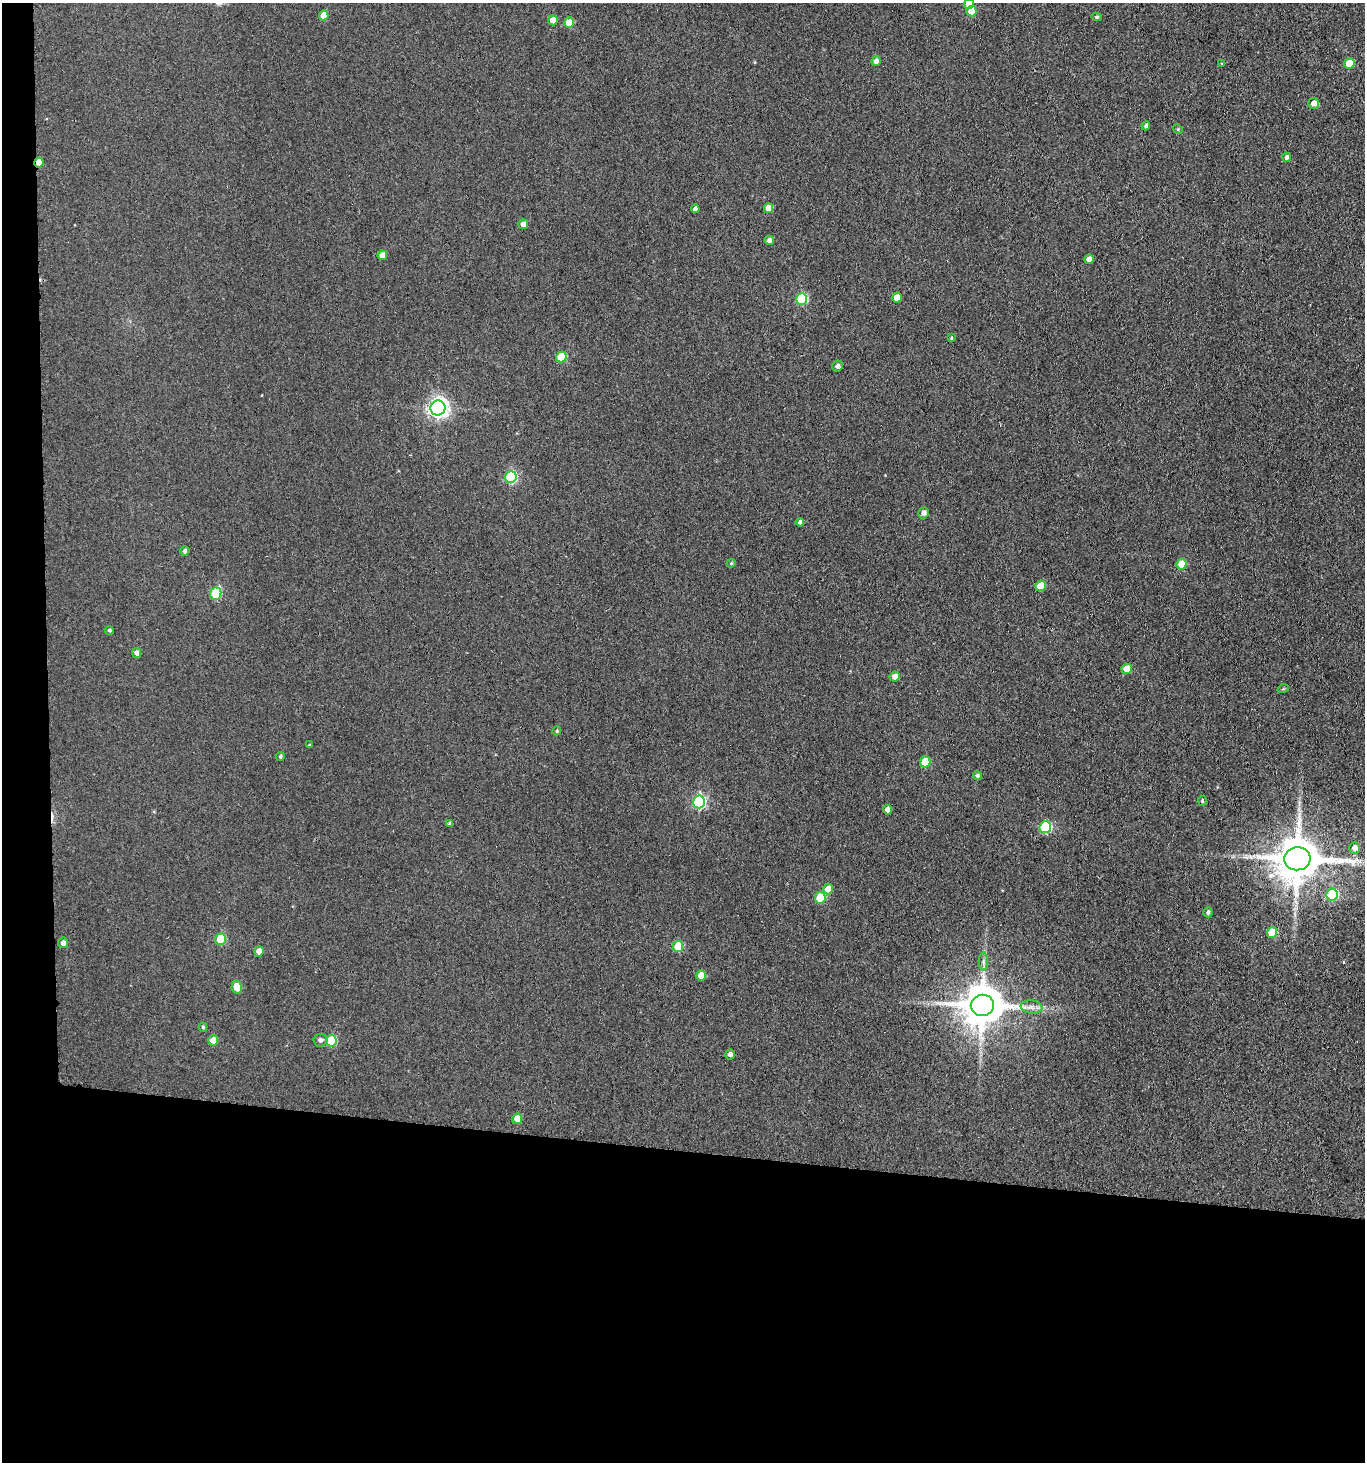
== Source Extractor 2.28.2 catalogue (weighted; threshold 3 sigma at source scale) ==
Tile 7 of 3 x 3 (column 1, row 3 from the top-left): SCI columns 220-1582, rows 6-1465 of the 4470 x 4389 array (HDU 1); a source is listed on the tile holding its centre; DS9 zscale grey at full resolution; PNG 1367 x 1464 px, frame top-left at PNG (2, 3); each listed source drawn as its Kron ellipse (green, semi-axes under 4 px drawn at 4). Shown black and unused: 24% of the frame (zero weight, under 3 of 4 exposures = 5% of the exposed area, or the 3 px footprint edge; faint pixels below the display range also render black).
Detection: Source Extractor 2.28.2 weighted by HDU 2 'WHT'; one run over the whole footprint, this tile lists its part. Background 0.063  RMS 0.0065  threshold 0.0292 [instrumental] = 3 sigma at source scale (4.5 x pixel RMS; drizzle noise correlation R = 1.50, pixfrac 1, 0.05/0.05 arcsec/px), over >= 5 px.
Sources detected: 72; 1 cosmic-ray / hot-pixel residue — neither listed nor drawn; the other 71 listed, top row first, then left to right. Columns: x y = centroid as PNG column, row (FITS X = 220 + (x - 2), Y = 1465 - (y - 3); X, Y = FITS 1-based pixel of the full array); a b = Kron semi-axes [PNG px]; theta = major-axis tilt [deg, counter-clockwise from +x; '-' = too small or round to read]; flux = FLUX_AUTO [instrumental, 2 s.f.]
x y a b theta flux
969 4 5 5 - 8
971 11 5 5 - 12
324 15 5 4 - 7.6
1097 17 5 4 - 1.1
553 20 5 4 - 6.6
569 23 5 5 - 12
876 61 5 4 - 3
1222 64 4 3 - 0.6
1349 64 5 5 - 15
1314 103 5 5 - 4.4
1146 126 4 4 - 1.7
1178 129 5 4 - 0.73
1286 157 5 4 - 1.9
39 162 5 4 - 7.9
769 208 5 4 - 6.5
695 209 4 4 - 2.2
523 224 5 4 - 3.7
769 240 5 4 - 2.2
382 255 5 4 - 6.8
1089 259 5 4 - 4.2
897 298 5 5 - 7.5
802 299 6 5 - 44
951 338 3 3 - 0.68
561 357 5 5 - 22
838 366 5 5 - 1.7
438 408 7 7 - 320
511 477 6 5 - 63
924 513 5 5 - 2.6
800 522 4 4 - 1.7
185 551 5 4 - 1.6
731 563 4 4 - 0.81
1182 564 5 5 - 16
1040 586 5 5 - 13
216 594 6 5 - 35
109 630 4 4 - 1
137 653 5 4 - 2.6
1127 669 5 5 - 9.3
895 676 5 5 - 3.9
1283 689 6 3 18 0.65
557 731 4 3 - 0.79
309 745 3 3 - 0.62
280 757 4 4 - 1.2
925 762 5 5 - 21
977 775 4 4 - 1.2
1202 801 5 4 - 1
699 802 6 6 - 100
887 810 5 4 - 3.7
450 824 4 4 - 1.2
1045 827 6 5 - 60
1355 848 6 5 - 4.2
1297 859 13 11 6 2700
828 889 5 5 - 6.3
1332 895 6 5 - 37
820 898 5 5 - 23
1208 912 5 4 - 1.5
1272 933 5 5 - 23
221 939 5 5 - 25
63 943 5 5 - 2.9
678 946 5 5 - 22
259 951 5 4 - 5
983 962 9 4 90 1.9
701 976 5 5 - 7.9
237 987 6 5 - 9.5
982 1005 11 10 - 2300
1031 1007 11 6 -7 3.3
203 1027 4 4 - 0.93
213 1040 5 5 - 6.9
320 1040 7 6 - 2.1
331 1041 5 5 - 30
730 1055 5 4 - 2.3
517 1119 5 5 - 7.1
Overlapping masked pixels (flux is a lower limit): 4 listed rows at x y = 39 162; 1297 859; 678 946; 982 1005
Isophote crosses this tile's border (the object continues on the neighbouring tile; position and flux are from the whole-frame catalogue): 1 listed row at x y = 969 4